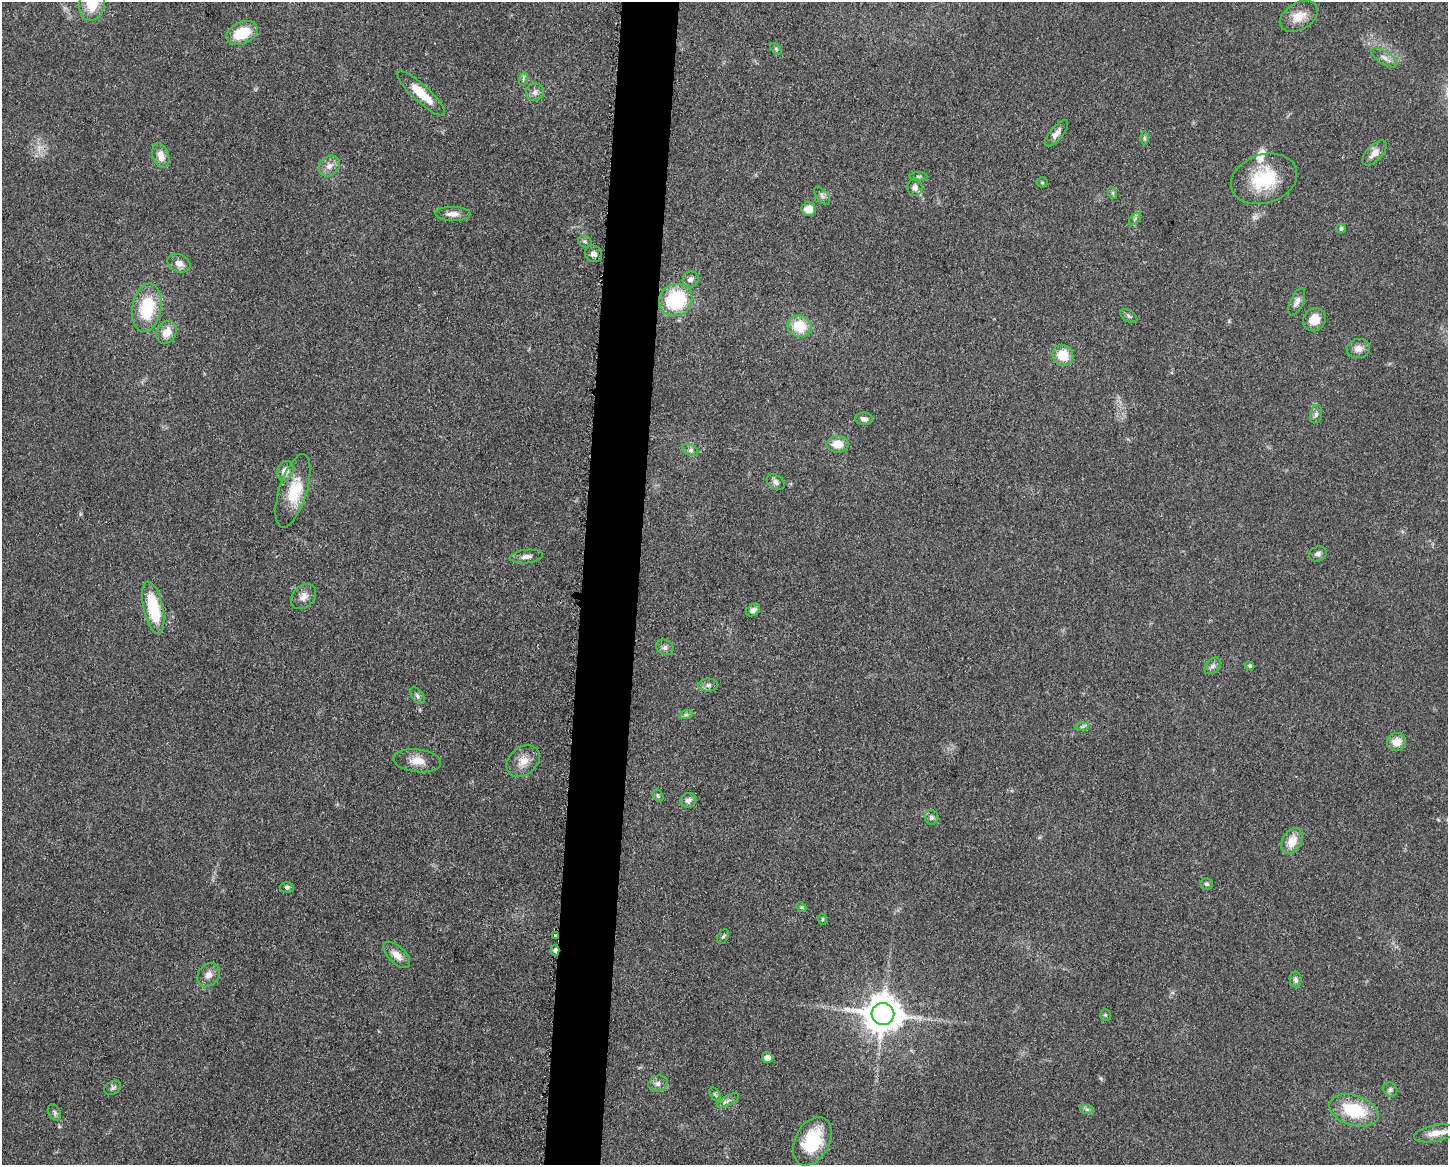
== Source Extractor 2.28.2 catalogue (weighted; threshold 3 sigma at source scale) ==
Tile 8 of 3 x 4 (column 2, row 3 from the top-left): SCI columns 1678-3123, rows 1166-2328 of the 4681 x 4654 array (HDU 1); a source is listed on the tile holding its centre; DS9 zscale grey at full resolution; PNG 1450 x 1167 px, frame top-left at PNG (2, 2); each listed source drawn as its Kron ellipse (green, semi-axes under 4 px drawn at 4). Shown black and unused: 4% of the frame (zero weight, under 3 of 5 exposures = <1% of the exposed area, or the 3 px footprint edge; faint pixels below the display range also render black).
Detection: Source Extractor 2.28.2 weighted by HDU 2 'WHT'; one run over the whole footprint, this tile lists its part. Background 0.0619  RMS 0.0058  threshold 0.0261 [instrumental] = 3 sigma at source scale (4.5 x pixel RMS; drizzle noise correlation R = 1.50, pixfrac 1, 0.05/0.05 arcsec/px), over >= 5 px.
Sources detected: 88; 3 inside a brighter listed object's ellipse — not listed separately; the other 85 listed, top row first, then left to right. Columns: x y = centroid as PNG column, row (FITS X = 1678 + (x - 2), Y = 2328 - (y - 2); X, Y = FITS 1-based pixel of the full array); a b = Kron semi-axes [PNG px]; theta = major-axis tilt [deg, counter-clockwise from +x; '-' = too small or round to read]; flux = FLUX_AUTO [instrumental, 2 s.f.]
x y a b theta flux
92 4 17 13 79 15
1299 16 20 13 31 8.6
242 33 16 11 24 18
776 49 7 4 -46 0.9
1384 58 15 6 -33 3.2
523 79 7 4 72 1.1
535 92 9 8 - 3
421 93 31 8 -43 15
1057 133 16 6 50 3.4
1144 138 7 4 -89 1
1374 153 15 7 47 5
161 156 12 8 -71 6
329 166 11 9 43 4.3
918 177 9 4 0 1
1264 179 34 24 17 31
1042 182 5 5 - 0.72
915 187 8 7 - 2.6
1113 193 6 4 -71 0.97
822 196 11 5 -53 1.8
808 209 7 7 - 7.7
453 214 18 7 0 4.4
1135 219 7 4 45 1.1
1341 229 5 4 - 1.3
585 241 7 5 -25 1.1
593 254 9 8 - 2.4
179 263 12 8 -23 4.2
691 279 8 7 - 2.8
676 300 17 16 - 44
1297 302 15 6 67 2.9
147 308 24 14 80 29
1129 316 9 5 -34 1.4
1314 320 12 11 - 7.4
799 326 12 10 -24 16
166 332 12 9 59 7
1358 349 12 9 11 3.9
1063 355 11 10 - 12
1316 414 9 6 79 1.7
864 419 9 6 -4 2.3
838 444 11 8 -2 8.2
691 450 8 5 -28 1.6
285 471 10 8 69 4.9
776 482 10 7 -36 2.3
293 491 38 14 73 17
1318 554 9 7 22 2.1
526 556 17 6 6 3.5
304 596 14 10 45 4.4
153 608 27 9 -77 31
753 610 8 5 34 2.9
665 647 9 7 -28 2.2
1213 666 9 7 44 1.9
1250 666 5 4 - 1.2
708 685 10 6 1 2
417 696 9 5 -54 1.6
686 715 7 4 19 1.2
1082 727 7 4 3 1.1
1397 742 9 9 - 6.6
417 761 24 11 -6 7.5
523 761 18 13 41 7.4
658 796 6 5 - 1
688 800 8 7 - 2.6
931 817 7 7 - 2.1
1292 841 14 9 62 8.5
1207 884 6 6 - 1.2
287 887 6 5 - 1.3
801 907 5 4 - 0.76
822 919 5 3 - 0.66
555 935 3 3 - 3.1
723 937 8 5 61 1.1
555 950 5 4 - 2.6
397 955 17 8 -44 5.4
209 975 13 10 48 4
1296 980 8 6 -87 1.8
883 1014 11 11 - 1400
1105 1015 5 5 - 0.83
767 1058 5 5 - 6.2
658 1084 9 8 - 2.7
113 1088 9 6 27 1.5
1390 1090 7 6 - 1.6
715 1094 7 5 -54 1
728 1100 12 4 28 2
1087 1109 7 4 -1 1.2
1354 1110 25 15 -17 27
54 1112 9 6 -61 1.5
1435 1133 21 8 11 6.1
812 1141 26 17 62 31
Overlapping masked pixels (flux is a lower limit): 2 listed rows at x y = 555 935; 555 950
Isophote crosses this tile's border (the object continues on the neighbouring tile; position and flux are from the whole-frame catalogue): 1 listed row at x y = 92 4